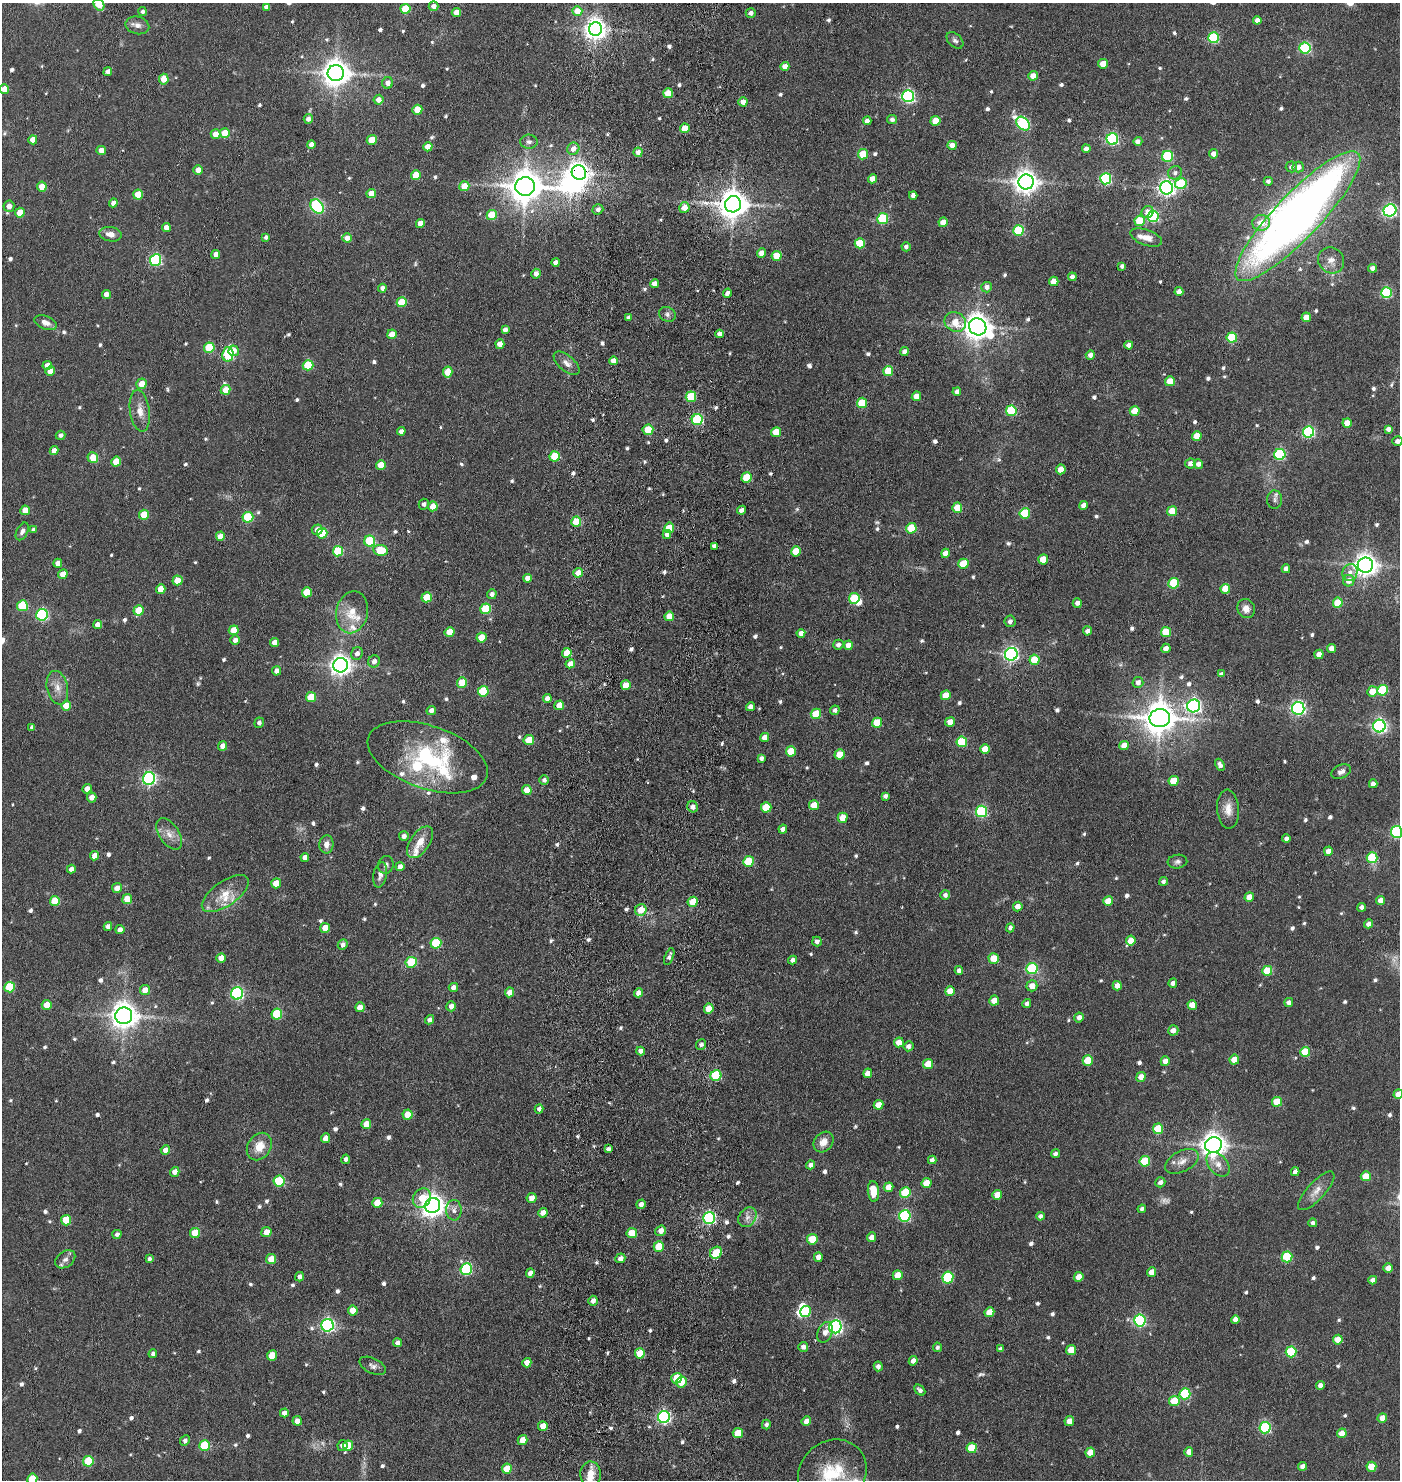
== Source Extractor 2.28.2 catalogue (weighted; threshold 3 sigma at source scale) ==
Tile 5 of 3 x 3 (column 2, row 2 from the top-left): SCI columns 1625-3022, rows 1539-3016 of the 4575 x 4554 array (HDU 1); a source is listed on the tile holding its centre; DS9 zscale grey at full resolution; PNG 1402 x 1482 px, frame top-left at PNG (2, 3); each listed source drawn as its Kron ellipse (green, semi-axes under 4 px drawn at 4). Shown black and unused: <1% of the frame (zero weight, under 3 of 6 exposures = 5% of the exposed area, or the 3 px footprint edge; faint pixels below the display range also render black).
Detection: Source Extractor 2.28.2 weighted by HDU 2 'WHT'; one run over the whole footprint, this tile lists its part. Background 0.0869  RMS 0.0089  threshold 0.0364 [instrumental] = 3 sigma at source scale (4.09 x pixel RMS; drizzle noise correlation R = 1.36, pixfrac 0.8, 0.05/0.05 arcsec/px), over >= 5 px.
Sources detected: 762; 5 too faint to see at this stretch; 4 inside a brighter object's white glare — neither listed nor drawn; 13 inside a brighter listed object's ellipse — not listed separately; of the other 740, all 500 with FLUX_AUTO >= 2.49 (the completeness limit of this list) listed and drawn (240 fainter detections not listed), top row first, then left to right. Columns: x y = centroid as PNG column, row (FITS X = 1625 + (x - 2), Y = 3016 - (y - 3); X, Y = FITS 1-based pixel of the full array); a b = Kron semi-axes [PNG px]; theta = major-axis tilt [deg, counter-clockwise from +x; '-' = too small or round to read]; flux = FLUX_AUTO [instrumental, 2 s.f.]
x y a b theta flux
99 4 6 5 - 21
434 6 5 4 - 5.7
266 7 4 4 - 4
405 9 5 5 - 35
577 11 5 4 - 16
143 12 4 4 - 2.6
456 12 4 4 - 9.1
751 13 5 4 - 3.2
1257 20 4 4 - 4.4
137 25 12 8 -15 4.9
596 29 7 6 - 620
1214 38 5 5 - 71
955 40 10 6 -43 2.7
1305 48 5 5 - 87
1103 64 5 4 - 14
785 66 4 4 - 7.3
108 72 4 4 - 4.7
336 73 8 8 - 1000
1033 76 5 4 - 7.9
164 79 5 5 - 13
388 83 6 5 - 5.5
4 89 5 4 - 12
668 93 5 5 - 18
908 96 6 6 - 150
378 100 5 5 - 6.8
743 102 4 4 - 5.4
417 110 5 5 - 21
308 119 5 4 - 4.2
892 119 5 4 - 2.7
867 121 4 4 - 4.2
936 121 5 5 - 15
1023 124 8 6 -43 83
685 128 5 4 - 15
225 133 5 5 - 23
216 134 5 4 - 11
1112 139 6 5 - 110
33 140 4 4 - 9.8
372 140 5 4 - 18
1138 141 4 4 - 3.6
529 142 8 7 - 3
311 144 4 4 - 5.7
952 145 5 4 - 8.5
428 147 5 4 - 11
573 149 6 6 - 6
1086 149 4 4 - 4.5
101 150 4 4 - 7
638 152 5 4 - 5.4
863 154 5 5 - 27
1213 154 5 4 - 5.1
1168 156 5 5 - 66
1291 167 5 5 - 2.7
1298 167 5 5 - 6.1
198 170 5 4 - 8.5
579 173 7 7 - 550
1175 173 7 6 - 3.1
416 175 5 5 - 22
872 179 4 4 - 8.1
1106 179 5 5 - 92
1268 181 4 4 - 2.8
1026 182 7 7 - 740
1181 183 6 5 - 43
42 186 5 5 - 18
464 186 5 5 - 15
525 186 10 9 - 1700
1167 188 6 6 - 300
371 193 5 4 - 11
138 195 5 5 - 19
913 195 4 4 - 4.2
113 203 4 4 - 5.3
733 204 8 8 - 1300
9 206 5 5 - 6.1
317 206 8 6 -54 130
684 207 5 5 - 9
598 209 5 5 - 3.8
1390 210 6 6 - 170
1148 212 6 5 - 6
20 213 5 4 - 19
492 215 5 5 - 23
1153 216 6 5 - 91
1298 216 87 22 46 710
883 218 5 5 - 55
1140 221 5 5 - 28
943 222 5 4 - 9.9
420 223 4 4 - 8.6
1261 223 9 8 - 11
166 228 4 4 - 7.5
1019 230 5 5 - 54
110 234 11 7 -9 6.5
266 237 4 3 - 2.8
1146 237 16 7 -20 7.5
347 238 4 4 - 6.3
860 243 5 5 - 28
906 247 4 4 - 3
762 253 5 4 - 7.1
216 254 4 4 - 6.1
777 256 5 5 - 21
156 260 6 5 - 98
1331 260 13 12 - 7.4
555 262 4 4 - 4.6
1122 266 4 4 - 2.5
1373 268 4 4 - 4.2
536 274 5 4 - 4.5
1072 277 4 4 - 3.8
1054 281 5 4 - 10
654 284 4 4 - 6.4
987 287 5 5 - 4.5
382 288 4 4 - 4.1
1179 292 4 4 - 6.8
727 293 4 4 - 3.8
1386 293 5 5 - 71
106 294 4 4 - 4.9
402 302 5 5 - 24
667 314 8 7 - 2.7
628 317 4 4 - 2.6
1306 317 5 4 - 11
955 322 11 9 -30 15
46 323 12 6 -21 4.9
978 327 9 8 - 1100
505 329 4 4 - 3.7
392 334 5 5 - 11
720 334 4 4 - 4.4
1232 338 5 5 - 44
500 344 5 4 - 7.8
1129 345 4 4 - 5
209 348 5 5 - 35
234 351 5 5 - 7.1
904 352 4 4 - 4.1
228 354 7 5 79 87
1090 355 5 4 - 4.3
614 361 4 4 - 9.4
567 363 15 7 -41 5.5
47 365 4 4 - 8.7
308 365 5 5 - 35
50 371 5 4 - 8.4
888 371 5 5 - 27
448 372 5 4 - 19
1170 381 5 5 - 13
142 384 5 5 - 11
226 390 5 5 - 11
957 392 4 4 - 4.4
916 396 5 4 - 8.9
691 397 5 5 - 37
862 403 5 5 - 29
140 411 21 10 -82 9.2
1011 411 5 5 - 57
1135 411 5 4 - 16
697 420 5 5 - 75
1347 423 4 4 - 10
1388 429 4 4 - 4.1
648 430 5 5 - 24
401 431 4 4 - 4.7
776 432 5 5 - 15
1308 432 5 5 - 110
60 435 5 4 - 2.9
1197 436 5 4 - 17
1397 441 5 4 - 3.9
54 451 4 4 - 6.4
1280 454 5 5 - 83
555 456 5 5 - 30
93 458 5 5 - 15
116 462 5 4 - 17
1190 463 5 5 - 4.2
1198 464 5 4 - 4.9
381 465 5 4 - 15
1061 469 5 4 - 11
747 477 5 5 - 23
1275 500 9 7 89 2.8
424 504 5 5 - 2.7
1083 505 4 4 - 5
433 506 5 4 - 15
957 508 5 5 - 17
25 510 5 4 - 11
741 510 4 4 - 3.8
1172 511 5 5 - 19
1025 513 5 5 - 42
144 515 5 5 - 18
248 517 5 5 - 50
576 522 5 5 - 31
669 528 5 5 - 19
911 528 5 5 - 31
33 530 4 4 - 2.5
317 530 5 5 - 5.8
22 531 9 5 62 3.1
322 533 5 5 - 31
667 534 4 4 - 4.8
220 536 5 4 - 8.3
370 541 5 5 - 52
714 546 4 4 - 3.6
381 550 7 5 -9 29
338 551 5 5 - 42
796 551 5 5 - 21
946 553 5 4 - 7.6
1043 559 5 5 - 17
58 563 4 4 - 5.5
963 564 5 5 - 23
1365 565 7 7 - 700
1286 569 4 4 - 5.3
1350 572 9 7 70 4.8
578 573 5 4 - 13
63 574 5 4 - 11
527 578 4 4 - 5.6
177 580 5 5 - 14
1349 581 6 5 - 7.4
1174 583 5 5 - 46
161 589 5 4 - 12
1225 589 5 4 - 16
307 592 5 5 - 20
492 594 5 5 - 3.8
427 597 5 5 - 23
854 598 5 5 - 37
1077 603 5 4 - 3.7
1338 603 5 5 - 29
22 606 5 5 - 43
485 609 5 5 - 36
1246 609 10 8 -63 5.8
139 610 5 5 - 22
352 612 21 16 78 18
42 615 6 5 - 96
669 616 5 5 - 12
1010 621 6 5 - 3.4
98 625 4 4 - 7.3
234 630 5 5 - 13
1087 631 4 4 - 3.7
450 632 5 4 - 13
1166 632 5 5 - 26
801 633 4 4 - 4.9
481 637 5 5 - 15
235 640 5 5 - 4
275 642 5 4 - 6.5
838 645 5 5 - 3.7
848 645 4 4 - 7.3
1166 648 4 4 - 5.1
1332 648 4 4 - 7.2
357 653 6 5 - 4.1
567 653 5 4 - 18
1011 654 6 6 - 230
1319 654 5 4 - 8
1034 660 5 5 - 21
374 661 6 5 - 4.2
570 664 5 4 - 11
340 665 7 7 - 540
277 671 5 4 - 5.6
1221 674 4 4 - 2.8
1138 682 5 5 - 4.6
462 683 5 5 - 18
626 685 5 5 - 13
57 688 17 10 -77 8.6
1383 690 5 5 - 46
483 691 5 5 - 40
1372 691 5 5 - 12
946 695 5 4 - 14
311 697 5 5 - 23
547 698 4 4 - 5
559 705 5 4 - 13
66 706 5 5 - 14
1194 706 6 6 - 210
750 707 4 4 - 4.8
1298 708 6 6 - 200
431 710 5 4 - 4.6
835 710 5 4 - 3.2
816 714 5 5 - 25
1160 718 10 9 - 1600
950 722 5 4 - 9.3
259 723 5 4 - 2.8
877 723 5 5 - 21
1379 726 6 6 - 210
32 727 4 4 - 2.7
765 737 5 4 - 8.4
529 740 5 5 - 20
962 742 5 5 - 42
1124 745 5 4 - 9.1
222 746 5 4 - 6
985 749 5 5 - 14
791 751 5 5 - 22
840 754 5 5 - 15
428 757 63 31 -19 97
761 758 4 4 - 2.7
1220 765 6 4 -62 3.7
1341 772 10 6 25 3.7
149 779 6 6 - 170
544 780 5 5 - 2.7
1174 781 5 5 - 20
1373 784 4 4 - 4.5
87 789 5 4 - 7.2
527 790 5 4 - 9.4
885 796 4 4 - 3.1
92 797 5 4 - 6.5
814 805 5 5 - 17
693 807 5 5 - 4.6
766 807 5 5 - 24
1228 809 19 11 -86 9.2
981 811 6 5 - 92
843 818 5 5 - 12
783 829 4 4 - 4.9
1397 832 6 5 - 110
169 834 18 10 -56 8.2
404 836 5 5 - 3.6
1286 839 4 4 - 3.3
420 842 18 9 56 12
326 844 9 7 82 5.5
1328 851 4 4 - 8
95 856 4 4 - 8.1
305 857 4 4 - 4.6
1372 858 5 5 - 48
748 861 5 5 - 35
1177 862 10 7 8 2.7
386 865 9 7 76 3.1
400 867 4 4 - 6.1
71 869 4 4 - 4.3
380 875 13 6 79 4.6
1163 881 4 4 - 2.5
276 883 5 4 - 15
117 888 5 4 - 7.1
225 894 27 12 35 16
945 895 5 5 - 3.1
1249 897 5 4 - 8.7
127 899 5 5 - 15
1380 900 4 4 - 6.3
55 901 5 5 - 23
1108 901 5 5 - 13
693 902 5 5 - 18
1018 907 5 4 - 6.1
1362 907 4 4 - 3.8
641 910 6 5 - 12
1369 924 4 4 - 5
108 926 4 4 - 4.5
325 928 5 5 - 9.3
1010 928 4 4 - 3.3
120 930 4 4 - 4.5
817 941 5 4 - 3.7
1131 941 5 4 - 11
436 943 5 5 - 47
343 944 5 4 - 3.6
669 957 9 4 69 2.9
221 958 5 4 - 8.2
994 958 5 5 - 16
793 960 4 4 - 3.2
411 962 6 5 - 35
1032 969 6 5 - 70
959 971 4 4 - 4.3
1267 971 5 5 - 27
1173 983 4 4 - 3.2
1032 986 5 5 - 8.8
1117 986 4 4 - 6.7
9 987 5 5 - 37
453 987 4 4 - 4.5
145 990 5 5 - 8.3
950 991 5 4 - 11
510 992 5 4 - 8.5
237 993 6 6 - 130
638 993 4 4 - 5
994 1001 5 5 - 9
1289 1002 4 4 - 3.3
1027 1004 5 4 - 3
47 1005 5 5 - 12
1192 1005 5 5 - 13
451 1006 5 4 - 6
360 1007 5 4 - 8.6
709 1009 5 4 - 9.8
277 1014 5 5 - 44
124 1016 8 8 - 1000
1079 1017 5 4 - 4.7
429 1020 5 4 - 3.5
1173 1030 5 5 - 5.9
899 1042 5 5 - 10
701 1044 5 5 - 2.8
909 1046 5 5 - 3.7
641 1051 4 4 - 4
1305 1052 5 5 - 29
1234 1060 5 4 - 13
1088 1061 5 5 - 24
1165 1061 5 4 - 7.3
928 1064 5 5 - 14
868 1073 5 4 - 6
716 1075 5 5 - 51
1141 1077 5 4 - 7.9
1398 1094 5 4 - 9.8
1277 1102 5 5 - 21
878 1105 5 4 - 9.9
539 1109 4 4 - 3.6
407 1115 5 5 - 14
366 1124 5 5 - 12
1158 1129 5 5 - 31
326 1138 5 4 - 8.8
824 1142 11 9 51 8.1
1213 1145 8 7 - 790
259 1146 15 11 56 13
608 1149 4 4 - 3
165 1150 5 4 - 6
1055 1154 4 4 - 3.4
346 1159 5 4 - 2.9
932 1160 4 4 - 3.3
1145 1161 5 5 - 38
1182 1161 18 10 27 8.1
1218 1164 14 9 -50 7.1
811 1165 4 4 - 4.1
175 1172 5 4 - 6.2
1295 1172 4 4 - 4.2
1366 1176 5 5 - 17
279 1181 5 5 - 53
1160 1182 5 5 - 4.1
926 1183 5 5 - 15
888 1187 5 4 - 9.2
873 1191 10 5 -85 18
1316 1191 25 9 47 9.1
905 1193 5 5 - 33
997 1195 5 4 - 11
422 1198 10 8 51 18
532 1198 5 4 - 7.4
377 1203 5 5 - 14
641 1204 5 4 - 4.1
433 1206 8 7 - 670
1142 1209 4 4 - 2.5
454 1210 10 8 90 4.4
543 1213 5 4 - 6.4
905 1216 6 5 - 94
1040 1216 4 4 - 2.9
747 1217 11 8 54 5
709 1218 6 6 - 140
66 1220 5 5 - 23
1313 1223 4 4 - 3
661 1231 5 5 - 6.3
266 1232 5 5 - 8.7
195 1233 5 5 - 19
632 1233 5 5 - 16
117 1234 4 4 - 2.9
872 1237 5 4 - 5.4
812 1239 5 5 - 19
659 1246 5 5 - 23
716 1253 6 5 - 18
818 1257 5 4 - 6.4
1287 1257 5 5 - 47
620 1258 5 4 - 4.4
65 1259 11 7 37 4.3
149 1259 4 4 - 2.7
271 1259 5 5 - 13
1388 1268 5 4 - 7
466 1269 6 5 - 91
1151 1272 5 4 - 8.7
530 1273 5 4 - 4.2
898 1275 5 5 - 12
299 1277 5 4 - 3.4
1079 1277 5 4 - 10
948 1278 6 5 - 60
1373 1280 4 4 - 4.2
593 1301 5 4 - 4.8
353 1310 5 5 - 12
806 1311 5 5 - 36
989 1312 5 4 - 13
1140 1320 6 6 - 120
1235 1320 4 4 - 5.8
327 1325 6 6 - 190
835 1327 6 6 - 210
825 1332 11 7 65 5.9
1338 1340 5 5 - 12
397 1343 4 4 - 3.7
803 1347 5 5 - 4
937 1347 5 4 - 2.5
1000 1349 4 4 - 2.8
1071 1350 5 4 - 16
1291 1352 5 5 - 57
153 1353 4 4 - 2.9
640 1353 5 5 - 19
272 1355 5 5 - 17
913 1361 5 4 - 5.4
527 1363 4 4 - 7.2
373 1366 14 7 -26 3.7
878 1366 5 4 - 3.6
676 1378 5 5 - 20
681 1382 5 5 - 15
1320 1385 4 4 - 3.6
920 1390 6 4 -43 2.8
1185 1394 5 5 - 65
1174 1401 5 5 - 23
284 1413 4 4 - 4.9
664 1417 6 6 - 170
1382 1418 5 4 - 7.7
297 1421 5 4 - 6.3
806 1421 5 4 - 5.5
1069 1421 5 4 - 8.6
766 1424 5 4 - 2.7
543 1426 5 5 - 12
1265 1428 6 5 - 93
738 1433 5 5 - 16
1342 1433 5 4 - 9.4
523 1440 5 4 - 11
185 1441 5 4 - 2.8
348 1445 5 5 - 13
205 1446 5 5 - 50
342 1446 5 5 - 3.9
972 1448 5 5 - 26
1090 1452 5 4 - 13
1189 1452 5 4 - 7.4
88 1461 5 5 - 36
1303 1466 4 4 - 5.1
1371 1467 5 5 - 17
507 1469 5 5 - 20
832 1473 36 32 40 50
590 1474 12 10 -89 9.6
32 1479 5 5 - 23
Overlapping masked pixels (flux is a lower limit): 1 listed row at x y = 579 173
Isophote crosses this tile's border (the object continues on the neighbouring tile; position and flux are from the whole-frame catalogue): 8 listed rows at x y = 99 4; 4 89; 1298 216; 1397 441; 1397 832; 1398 1094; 832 1473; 32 1479